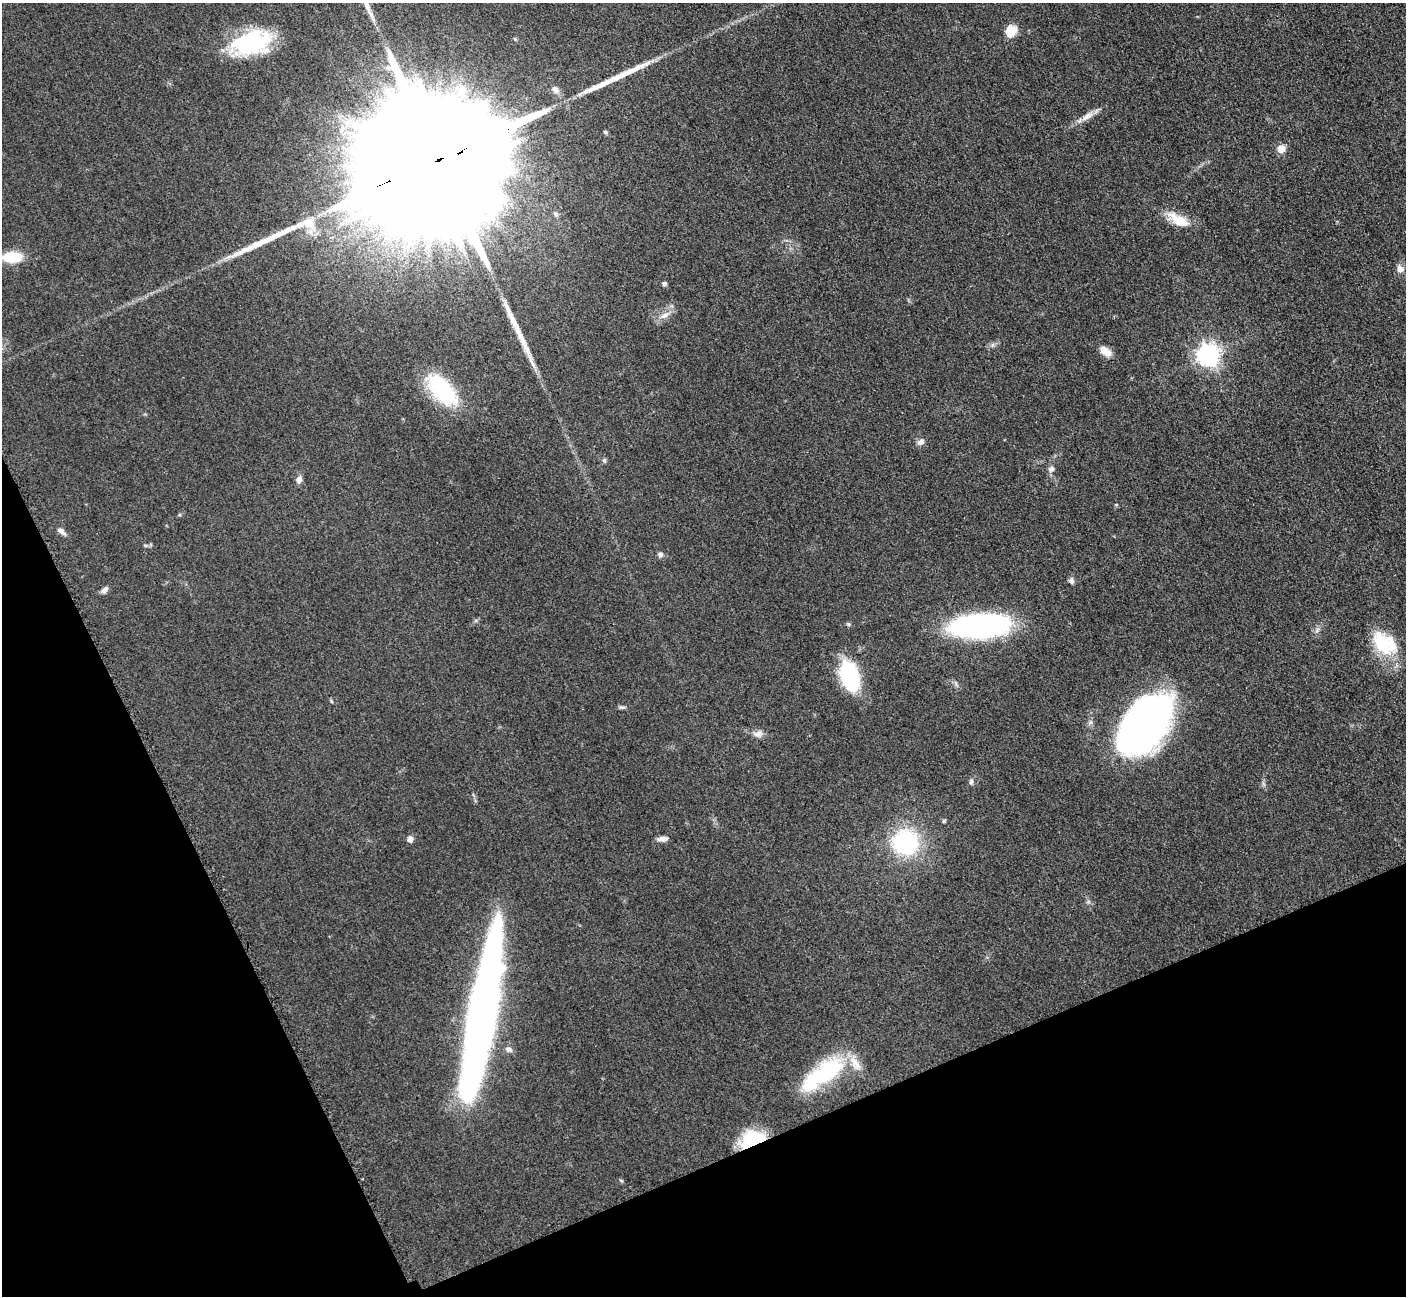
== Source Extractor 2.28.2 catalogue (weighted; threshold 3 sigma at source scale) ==
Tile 14 of 4 x 4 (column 2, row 4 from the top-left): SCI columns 1470-2873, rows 190-1483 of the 5700 x 5663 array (HDU 1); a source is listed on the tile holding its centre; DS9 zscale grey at full resolution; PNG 1408 x 1298 px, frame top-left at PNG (2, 3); no overlay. Shown black and unused: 22% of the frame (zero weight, under 3 of 5 exposures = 3% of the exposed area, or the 3 px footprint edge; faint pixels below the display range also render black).
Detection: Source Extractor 2.28.2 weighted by HDU 2 'WHT'; one run over the whole footprint, this tile lists its part. Background 0.0531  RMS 0.0059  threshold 0.0264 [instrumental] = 3 sigma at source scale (4.5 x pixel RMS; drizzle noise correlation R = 1.50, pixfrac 1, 0.05/0.05 arcsec/px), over >= 5 px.
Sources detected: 46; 1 inside a brighter object's white glare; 3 long thin detections or spike segments (spike, bleed or trail) — not listed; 3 inside a brighter listed object's ellipse — not listed separately; the other 39 listed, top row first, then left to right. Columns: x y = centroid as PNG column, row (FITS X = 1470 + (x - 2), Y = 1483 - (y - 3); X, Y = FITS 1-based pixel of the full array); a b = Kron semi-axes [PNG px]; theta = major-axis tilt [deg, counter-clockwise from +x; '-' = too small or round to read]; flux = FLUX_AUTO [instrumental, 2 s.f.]
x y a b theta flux
1011 31 14 11 67 8.2
251 42 45 24 16 57
555 90 11 7 -45 3
1085 117 12 7 41 3.7
1281 149 7 6 - 7.6
435 161 63 26 22 67000
1179 220 30 12 -29 13
309 223 20 17 -7 11
12 257 15 9 2 23
1400 269 10 9 - 3.1
664 284 5 5 - 1.5
664 315 13 6 31 3.8
1105 351 16 9 -35 5.3
1208 355 9 8 - 300
442 390 34 16 -49 56
921 442 11 7 44 2.4
604 460 6 5 - 1
1051 469 8 7 - 2
299 479 10 7 82 2.6
61 531 13 6 -37 2.7
660 555 7 6 - 1.9
1071 581 9 6 -83 1.8
105 590 11 6 46 2.2
980 626 45 17 4 200
1384 644 34 22 -39 30
850 676 24 13 -72 73
331 701 6 3 -71 0.62
621 707 9 4 -6 1.2
1144 724 48 28 53 470
758 734 13 8 11 3.2
971 782 8 5 73 1.4
944 821 5 5 - 0.87
410 839 8 7 - 2.2
663 839 11 5 3 3.1
905 842 24 23 - 64
482 1015 139 19 80 560
508 1049 9 7 -12 2.3
822 1074 57 20 35 54
752 1139 28 17 24 29
Overlapping masked pixels (flux is a lower limit): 2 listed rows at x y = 435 161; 752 1139